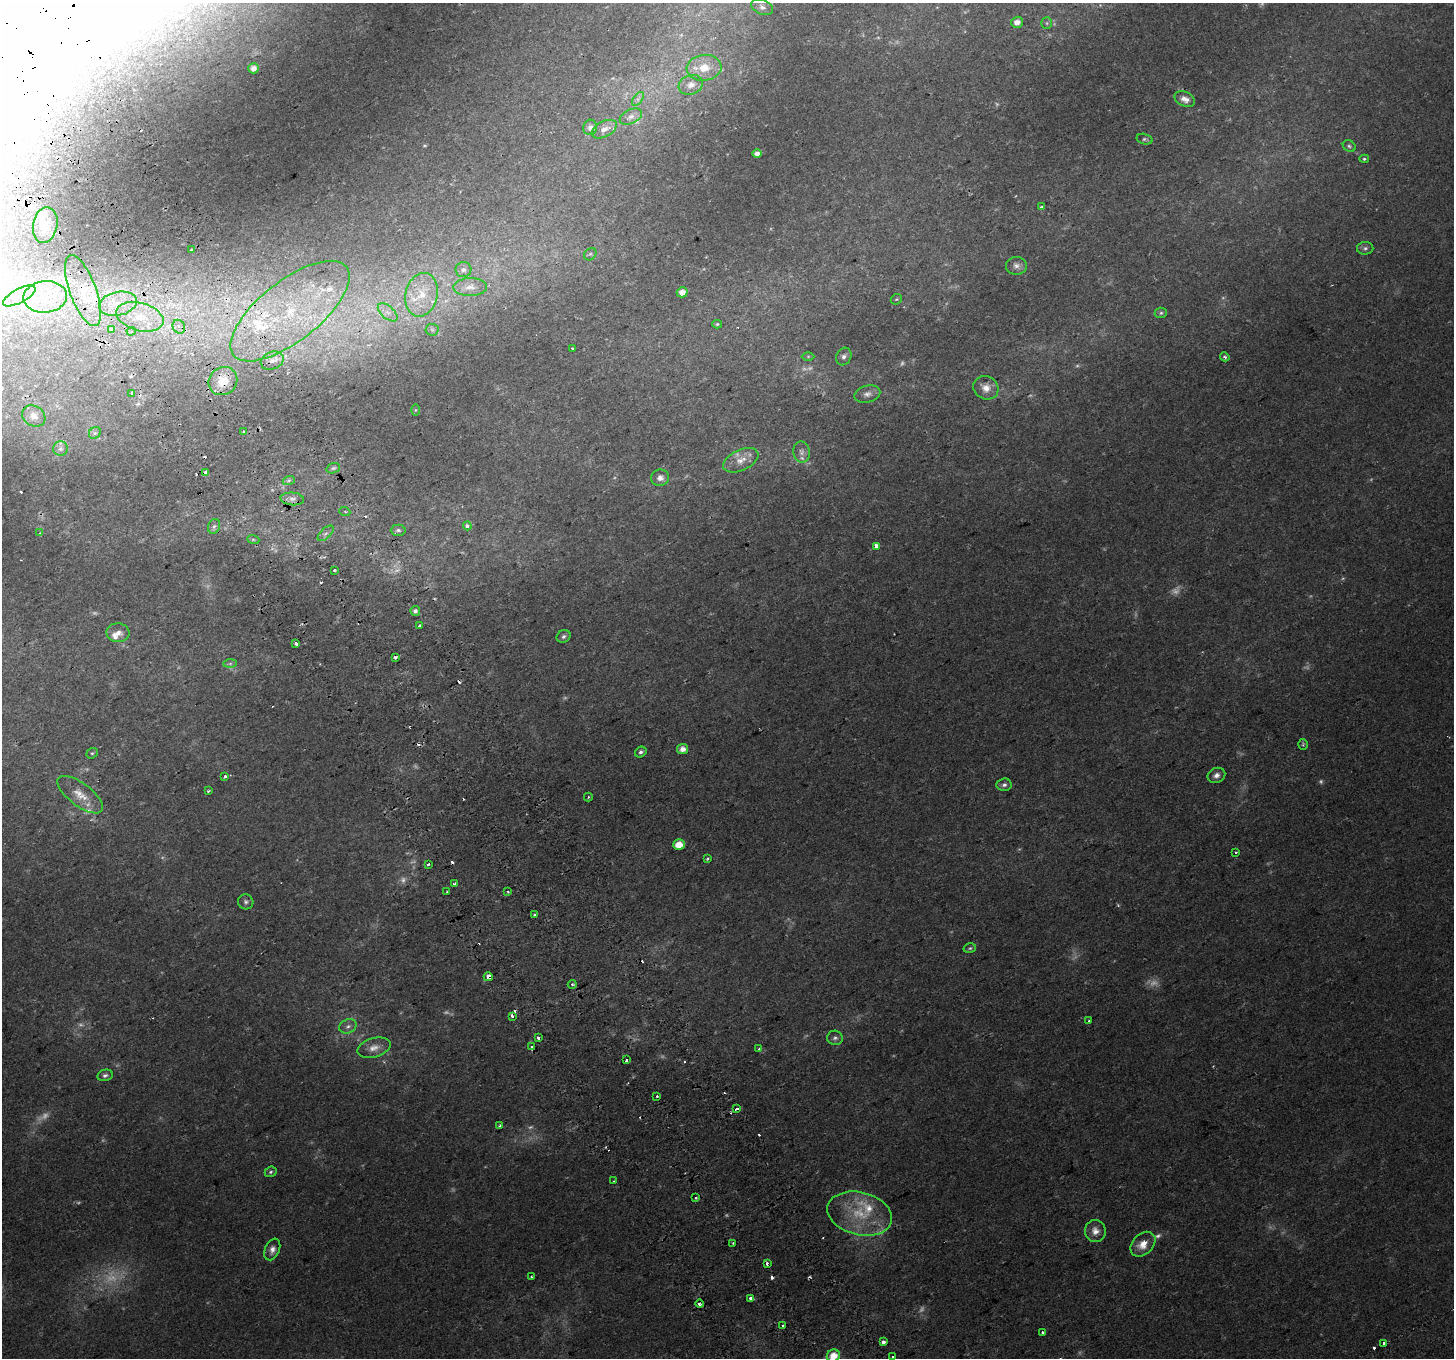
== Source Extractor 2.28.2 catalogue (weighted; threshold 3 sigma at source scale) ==
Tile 11 of 4 x 4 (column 3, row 3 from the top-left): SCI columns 2956-4407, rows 1549-2904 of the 5907 x 5749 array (HDU 1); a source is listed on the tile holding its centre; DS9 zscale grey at full resolution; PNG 1456 x 1360 px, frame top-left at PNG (2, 3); each listed source drawn as its Kron ellipse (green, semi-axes under 4 px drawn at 4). Shown black and unused: <1% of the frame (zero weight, under 2 of 3 exposures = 3% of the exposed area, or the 3 px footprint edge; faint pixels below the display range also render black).
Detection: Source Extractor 2.28.2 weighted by HDU 2 'WHT'; one run over the whole footprint, this tile lists its part. Background 0.0327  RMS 0.0041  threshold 0.0185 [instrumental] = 3 sigma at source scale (4.5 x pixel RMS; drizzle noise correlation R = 1.50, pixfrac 1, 0.0396/0.0396 arcsec/px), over >= 5 px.
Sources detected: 203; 32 too faint to see at this stretch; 1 inside a brighter object's white glare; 27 cosmic-ray / hot-pixel residue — neither listed nor drawn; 14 inside a brighter listed object's ellipse — not listed separately; the other 129 listed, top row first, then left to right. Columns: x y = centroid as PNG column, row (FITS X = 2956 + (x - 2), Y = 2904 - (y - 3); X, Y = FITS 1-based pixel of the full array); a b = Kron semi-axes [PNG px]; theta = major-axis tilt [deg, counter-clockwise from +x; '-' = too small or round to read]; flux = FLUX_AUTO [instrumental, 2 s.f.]
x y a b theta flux
762 7 11 7 -23 1.7
1017 22 6 5 - 2.7
1047 23 6 5 - 0.7
254 68 5 5 - 2.9
704 68 17 13 5 8
691 85 12 9 18 3.5
638 99 8 4 53 1.1
1185 99 11 7 -27 2.8
631 116 12 7 26 2.1
590 127 7 7 - 1.8
604 129 13 7 28 3
1144 139 8 5 -15 0.87
1349 146 7 5 -33 0.85
757 154 5 4 - 1.7
1364 159 5 4 - 0.62
1041 207 4 3 - 0.47
45 225 18 12 78 4.1
1365 248 8 6 1 1.1
191 249 3 3 - 1.7
590 254 7 5 45 0.88
1016 266 10 9 - 2.3
463 270 8 7 - 1.6
470 287 17 9 1 3.4
83 291 37 13 -70 14
682 292 5 5 - 2.9
421 295 22 16 77 11
19 296 18 7 28 4.8
45 297 22 15 5 14
896 299 6 5 - 0.6
118 304 19 11 12 8.3
290 311 72 30 38 75
388 312 12 6 -40 2.6
1161 313 6 5 - 0.74
140 317 24 14 -15 12
717 324 5 4 - 0.58
179 327 7 6 - 1.9
112 330 3 3 - 3.6
432 330 6 6 - 0.85
131 331 5 4 - 0.7
572 348 3 2 - 0.6
808 356 6 4 0 0.55
844 356 9 7 61 1.4
1225 357 5 3 - 0.78
272 361 12 8 22 3.4
223 381 15 13 39 7.3
986 388 13 11 -34 3.9
132 393 4 3 - 2.3
867 394 13 8 14 2.3
415 410 6 4 89 0.56
34 416 12 10 -31 2.6
244 431 4 3 - 0.89
95 433 6 5 - 0.91
60 449 7 7 - 1.4
802 452 10 8 -78 1.9
741 460 19 10 25 4.6
333 468 7 5 19 0.82
205 473 4 3 - 16
660 478 9 8 - 2
289 480 6 4 19 0.74
292 499 12 6 -5 2.2
345 512 5 3 - 0.49
214 526 7 6 - 1.3
467 526 4 4 - 1.9
398 530 7 5 0 1.1
40 533 4 3 - 0.48
326 533 10 5 44 1.4
253 539 6 4 -20 0.52
876 546 4 3 - 8.3
334 571 3 3 - 2.5
415 611 5 4 - 1.1
420 626 3 3 - 3.4
118 633 11 9 -5 2.7
564 636 7 6 - 1.1
296 643 3 3 - 2.2
395 657 3 3 - 1.9
230 664 7 4 1 0.87
1303 744 5 4 - 0.56
682 749 5 5 - 3.1
641 752 6 5 - 1.1
92 753 6 5 - 0.66
1216 775 9 7 24 2
225 776 3 3 - 1.7
1004 785 7 6 - 1.4
209 791 3 3 - 0.89
80 795 27 11 -37 6.4
588 797 4 3 - 0.51
679 845 6 5 - 5.9
1236 852 3 3 - 0.99
707 858 3 3 - 0.5
428 864 3 3 - 1.9
455 884 3 3 - 1.8
447 892 3 3 - 0.53
508 892 3 3 - 0.74
246 902 7 7 - 1.2
535 914 3 3 - 1.1
970 948 6 4 15 0.68
488 977 4 4 - 4.7
572 984 4 4 - 0.73
512 1016 4 3 - 1.9
1089 1021 3 2 - 0.57
348 1026 9 7 25 1.5
538 1038 3 3 - 3
835 1038 8 7 - 1.3
532 1047 3 3 - 4
374 1048 17 9 16 3.6
759 1049 3 3 - 0.53
626 1060 3 3 - 6.3
105 1075 8 5 13 1.3
657 1096 3 3 - 1.4
737 1109 3 3 - 4.1
500 1126 4 3 - 0.87
271 1172 6 5 - 0.8
614 1181 3 2 - 0.7
696 1198 3 3 - 1.2
860 1214 33 21 -14 19
1095 1231 11 10 - 3.5
733 1243 3 2 - 0.3
1143 1244 14 10 45 5.6
272 1249 11 7 67 2.3
767 1263 3 3 - 3
531 1277 3 3 - 0.62
751 1298 3 3 - 2.7
699 1304 4 3 - 1.7
783 1326 3 3 - 2.5
1043 1333 3 3 - 2
883 1342 3 3 - 9.6
1384 1344 3 3 - 2.5
833 1356 7 6 - 6.1
892 1357 3 3 - 1.2
Overlapping masked pixels (flux is a lower limit): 4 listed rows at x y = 83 291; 223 381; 205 473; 488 977
Isophote crosses this tile's border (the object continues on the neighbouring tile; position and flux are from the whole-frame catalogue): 1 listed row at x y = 833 1356